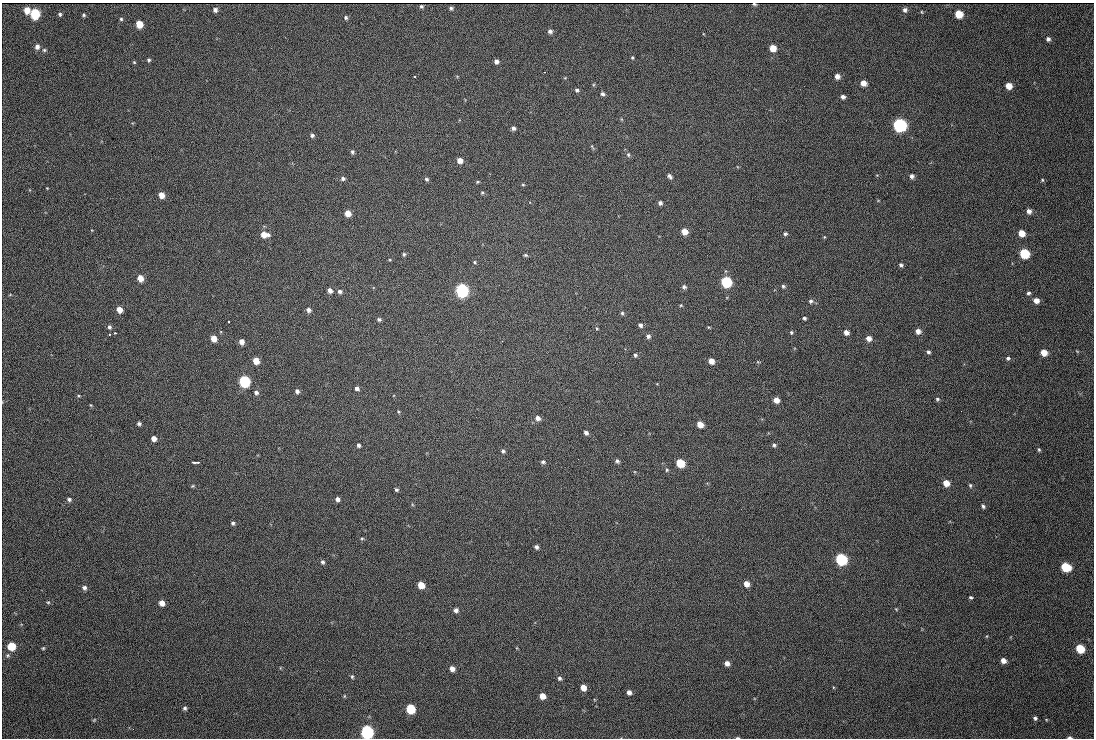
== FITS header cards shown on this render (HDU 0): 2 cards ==
NAXIS1  =                 1092 /fastest changing axis
NAXIS2  =                  736 /next to fastest changing axis

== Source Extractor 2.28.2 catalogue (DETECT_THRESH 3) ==
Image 1092 x 736 px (HDU 0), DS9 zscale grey, 1 PNG px = 1 image px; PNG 1096 x 740 px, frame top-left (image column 1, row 736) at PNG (2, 3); no overlay
Background 196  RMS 24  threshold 72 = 3 sigma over >= 5 px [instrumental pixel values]
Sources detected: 164; all 164 listed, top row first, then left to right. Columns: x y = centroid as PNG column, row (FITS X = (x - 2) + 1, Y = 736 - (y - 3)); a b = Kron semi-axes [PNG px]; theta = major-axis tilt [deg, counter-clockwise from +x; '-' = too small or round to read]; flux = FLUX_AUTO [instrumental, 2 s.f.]
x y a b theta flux
754 4 4 3 - 2200
421 6 4 3 - 3000
451 8 4 4 - 3100
27 10 5 5 - 19000
215 10 4 4 - 4800
905 10 6 6 - 4200
922 12 5 3 - 1400
35 14 6 5 - 120000
60 14 4 4 - 2600
959 14 6 5 - 33000
84 15 4 4 - 2300
346 18 5 5 - 2900
121 19 4 4 - 2000
139 24 5 5 - 33000
550 31 6 5 - 4900
1048 39 5 5 - 4200
37 47 5 5 - 7200
773 48 5 5 - 20000
44 50 5 5 - 2500
632 58 5 4 - 1900
149 60 4 4 - 2600
496 61 4 4 - 5600
134 62 4 3 - 1600
414 76 3 2 - 1800
837 76 5 5 - 8100
863 83 5 5 - 13000
1009 86 5 5 - 18000
577 90 5 5 - 3500
603 94 5 4 - 3700
843 97 4 4 - 5100
900 125 7 6 - 340000
513 128 5 4 - 5000
312 135 5 5 - 4000
592 147 10 3 -66 2300
352 152 5 4 - 3200
628 155 6 5 - 3000
460 160 5 5 - 11000
670 176 7 4 -50 4500
912 176 5 4 - 5000
343 178 6 5 - 4200
426 179 5 4 - 2900
1042 180 4 4 - 1800
478 182 4 3 - 1800
523 185 4 4 - 1800
47 188 3 3 - 1100
482 192 5 4 - 1800
161 195 5 4 - 16000
660 203 5 5 - 4400
1029 211 5 5 - 7000
348 213 5 5 - 17000
684 232 6 5 - 16000
1021 233 5 5 - 20000
264 234 8 5 -8 20000
785 234 5 5 - 3000
824 237 5 3 - 1400
1024 253 6 6 - 96000
404 254 5 4 - 2500
525 255 5 3 - 2200
390 260 4 3 - 1300
475 262 4 3 - 1900
901 265 5 4 - 3300
140 278 5 5 - 18000
726 282 6 6 - 150000
783 286 5 4 - 3000
684 287 6 5 - 4000
330 290 5 4 - 8200
462 290 6 6 - 380000
340 291 6 5 - 4500
1028 293 5 4 - 3000
1036 300 5 5 - 11000
811 301 6 6 - 4200
681 305 4 4 - 1600
119 309 5 4 - 17000
308 310 5 5 - 5800
622 313 5 5 - 2500
804 318 4 4 - 2600
379 319 5 4 - 3400
229 322 3 2 - 2000
640 325 5 4 - 4300
109 327 5 4 - 3500
708 327 5 3 - 1300
597 328 5 3 - 1600
918 331 5 5 - 8400
791 332 5 5 - 2300
846 332 5 5 - 8500
115 333 3 2 - 2700
109 334 3 2 - 1500
648 336 6 5 - 4400
214 338 5 5 - 18000
868 338 6 5 - 9700
241 342 5 5 - 10000
1077 351 6 3 -19 1400
928 352 4 4 - 3400
1044 352 5 5 - 20000
635 355 6 4 -78 3000
1008 358 5 4 - 2900
256 361 5 5 - 21000
711 361 5 4 - 14000
758 362 5 3 - 1400
244 381 6 6 - 190000
357 388 5 4 - 4900
297 391 5 4 - 4500
256 393 5 5 - 4600
79 396 4 3 - 1500
937 399 5 4 - 2500
776 400 5 5 - 14000
91 405 5 3 - 1400
399 412 5 3 - 1600
538 418 6 5 - 7200
139 424 4 4 - 3700
700 424 5 5 - 19000
586 433 5 4 - 4600
154 438 5 4 - 11000
358 445 4 4 - 3900
774 445 5 5 - 3200
1039 450 5 4 - 2200
503 451 5 4 - 3100
617 461 5 4 - 3600
193 462 5 2 - 2800
199 462 3 2 - 1900
543 462 5 4 - 3300
680 463 6 5 - 59000
667 470 5 4 - 1900
946 483 6 5 - 20000
970 485 6 4 -75 2700
193 486 5 4 - 1800
396 490 4 4 - 2800
69 499 6 5 - 3800
337 499 4 4 - 5800
983 506 6 4 -62 3300
233 523 5 5 - 3000
362 538 5 3 - 1900
536 547 5 4 - 4300
841 559 6 6 - 230000
322 562 5 5 - 3100
1066 567 6 5 - 76000
746 584 5 4 - 15000
421 585 5 5 - 26000
84 588 6 6 - 4700
971 597 3 3 - 2400
48 602 5 4 - 1900
162 603 5 5 - 12000
896 609 4 3 - 1300
456 610 5 5 - 4900
987 636 5 3 - 1300
11 646 6 6 - 49000
43 648 4 4 - 1900
1080 649 6 5 - 56000
1003 660 5 4 - 11000
727 663 5 5 - 8000
452 669 5 4 - 9100
352 677 5 4 - 2100
559 678 5 5 - 3700
583 688 5 5 - 15000
629 692 5 4 - 6000
344 696 5 3 - 1400
542 696 5 5 - 16000
185 708 6 5 - 3400
410 709 6 6 - 83000
1035 718 4 3 - 3200
94 720 6 3 45 1700
367 732 6 6 - 380000
1069 737 5 3 - 4300
737 738 5 3 - 2300
At the frame edge (FLAGS 8, measured only in part): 4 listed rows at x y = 754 4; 367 732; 1069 737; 737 738